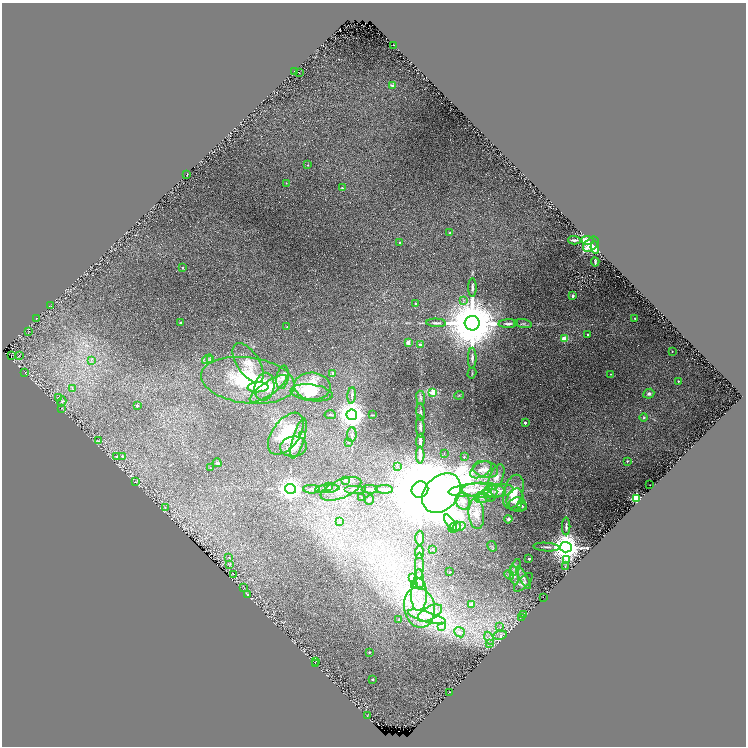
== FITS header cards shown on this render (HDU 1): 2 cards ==
NAXIS1  =                 1488
NAXIS2  =                 1488

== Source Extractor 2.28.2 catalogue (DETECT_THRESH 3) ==
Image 1488 x 1488 px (HDU 1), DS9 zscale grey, zoomed out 1/2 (1 PNG px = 2 x 2 image px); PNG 748 x 748 px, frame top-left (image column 1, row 1487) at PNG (2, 3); each listed source drawn as its Kron ellipse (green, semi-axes under 4 px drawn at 4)
Background 0.0649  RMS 0.01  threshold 0.0307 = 3 sigma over >= 5 px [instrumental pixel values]
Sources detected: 210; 40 cannot appear on this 1/2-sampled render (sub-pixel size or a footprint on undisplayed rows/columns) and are neither listed nor drawn; the other 170 listed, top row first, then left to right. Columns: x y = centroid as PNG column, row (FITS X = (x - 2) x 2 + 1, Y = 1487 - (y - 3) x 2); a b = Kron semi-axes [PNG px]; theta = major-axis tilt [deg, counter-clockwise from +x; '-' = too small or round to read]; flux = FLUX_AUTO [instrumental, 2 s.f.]
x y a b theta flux
394 45 2 1 - 0.52
294 71 2 2 - 1
299 72 3 1 - 1.3
393 86 2 2 - 20
307 165 2 2 - 1
187 174 2 1 - 1.2
286 183 2 2 - 1.1
342 188 2 2 - 2.1
449 233 2 2 - 1.8
574 240 6 2 -3 3.6
588 240 6 3 -6 29
400 242 2 2 - 2.4
591 244 9 5 43 53
595 247 6 3 -80 27
595 262 4 2 - 2
182 267 2 2 - 2
472 287 9 3 90 4.5
573 296 2 2 - 13
463 300 3 2 - 1.4
416 304 2 2 - 3
51 306 2 1 - 2
36 318 3 3 - 1.5
635 319 2 2 - 3.9
180 323 2 2 - 3.6
436 323 10 2 -2 4.5
472 323 7 7 - 17000
508 324 9 3 1 6
523 324 9 4 -10 3.6
287 327 3 2 - 1.5
29 331 2 1 - 0.39
588 334 2 2 - 2.7
564 339 3 3 - 34
408 343 2 2 - 26
420 345 2 2 - 8.2
672 351 2 1 - 1.2
11 356 2 1 - 1.2
19 356 4 2 - 1.3
472 358 10 3 90 5.7
208 359 6 4 32 3.4
211 359 4 3 - 2
91 360 4 2 - 1.8
248 363 22 11 -56 28
25 372 2 2 - 0.57
333 373 2 2 - 12
472 373 6 2 72 1.9
610 374 2 1 - 1.2
282 377 12 6 80 9.3
248 380 47 23 -7 170
678 381 2 2 - 2.3
312 386 18 13 -5 66
258 387 10 5 3 21
264 387 14 9 79 37
72 389 3 2 - 1.3
268 389 22 6 34 30
433 392 3 3 - 51
312 393 21 8 -7 38
649 394 5 5 - 5.9
459 395 5 3 - 2.6
352 396 8 4 85 5.5
58 398 3 2 - 1.4
421 398 7 3 -84 3.4
62 402 5 3 - 2.6
137 405 2 2 - 7.7
62 408 2 1 - 1.7
421 412 8 3 -84 3.1
330 415 6 3 -5 2.1
352 415 5 5 - 3000
373 415 4 2 - 1.4
644 417 4 3 - 2.1
525 423 2 2 - 4.6
420 427 11 3 -87 5.1
286 434 24 13 54 89
352 434 7 5 84 4.4
302 436 3 3 - 4.9
299 439 20 6 74 17
99 441 4 3 - 2.1
420 441 7 2 87 8
349 442 3 2 - 1.6
294 447 13 10 6 21
444 454 2 2 - 1
420 455 8 3 90 17
122 456 3 3 - 3.6
116 457 4 3 - 3.1
464 457 3 2 - 1.7
627 461 2 2 - 2.2
217 463 4 2 - 6
397 467 4 2 - 1.7
210 468 2 1 - 0.86
485 469 13 8 -13 18
481 470 12 7 31 15
496 477 13 6 66 15
345 480 3 3 - 6.8
135 482 2 2 - 0.68
650 485 2 1 - 0.46
328 486 4 2 - 1.7
290 489 5 5 - 1800
311 489 8 4 -3 4.4
327 489 12 4 5 9.2
341 489 21 9 22 29
355 489 11 3 0 7
370 489 8 2 -1 7.7
384 489 8 2 -1 17
420 490 9 8 - 65000
470 490 22 6 5 32
484 490 22 7 -3 34
498 491 15 6 6 15
491 492 9 6 82 11
513 492 17 9 73 32
441 493 22 16 47 2200
362 497 2 1 - 1.1
483 497 9 5 22 9.7
515 499 11 8 74 14
636 499 3 3 - 250
369 500 5 2 - 1.3
463 501 8 7 - 9.4
518 505 9 7 -5 7
522 506 5 4 - 2.3
165 508 3 2 - 0.69
476 514 15 7 -85 15
508 519 4 4 - 4.2
339 521 3 3 - 1.4
451 523 10 4 -55 6
566 526 9 2 -90 3.9
455 527 7 5 34 5.8
459 527 7 3 15 3.2
420 538 7 2 88 7.6
492 546 5 2 - 2.3
547 547 13 3 -4 5.2
566 547 6 5 - 4700
432 549 2 2 - 1.8
419 552 7 2 87 4.9
229 557 3 2 - 0.72
529 559 2 2 - 5.9
567 559 4 3 - 58
230 564 4 2 - 1.2
419 566 13 3 90 5.7
515 567 9 3 69 4.2
565 567 4 2 - 2.8
449 572 2 2 - 1.3
233 574 2 2 - 1.2
509 575 5 2 - 2
514 575 9 4 -80 7
413 577 2 2 - 27
523 578 13 4 -60 6.5
419 579 10 4 -86 7.3
523 582 12 5 45 6.4
414 586 3 3 - 14
244 588 3 2 - 0.93
248 595 3 3 - 3.9
419 595 16 8 89 28
543 597 2 1 - 1.8
471 605 2 2 - 15
419 607 20 15 -79 75
430 613 13 6 28 23
523 615 2 1 - 0.53
427 617 20 5 -16 28
521 617 2 2 - 2.2
399 619 2 2 - 1.4
441 626 3 3 - 2.8
500 627 3 2 - 0.97
459 632 5 5 - 5.9
500 635 7 4 10 5.5
489 638 6 4 -66 5.9
489 644 3 2 - 1.5
369 652 2 2 - 2.6
315 661 3 1 - 0.54
315 664 2 1 - 0.46
372 679 2 2 - 4
450 692 2 1 - 0.65
367 716 2 1 - 0.41
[40 sub-pixel or undisplayed-footprint detections neither listed nor drawn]